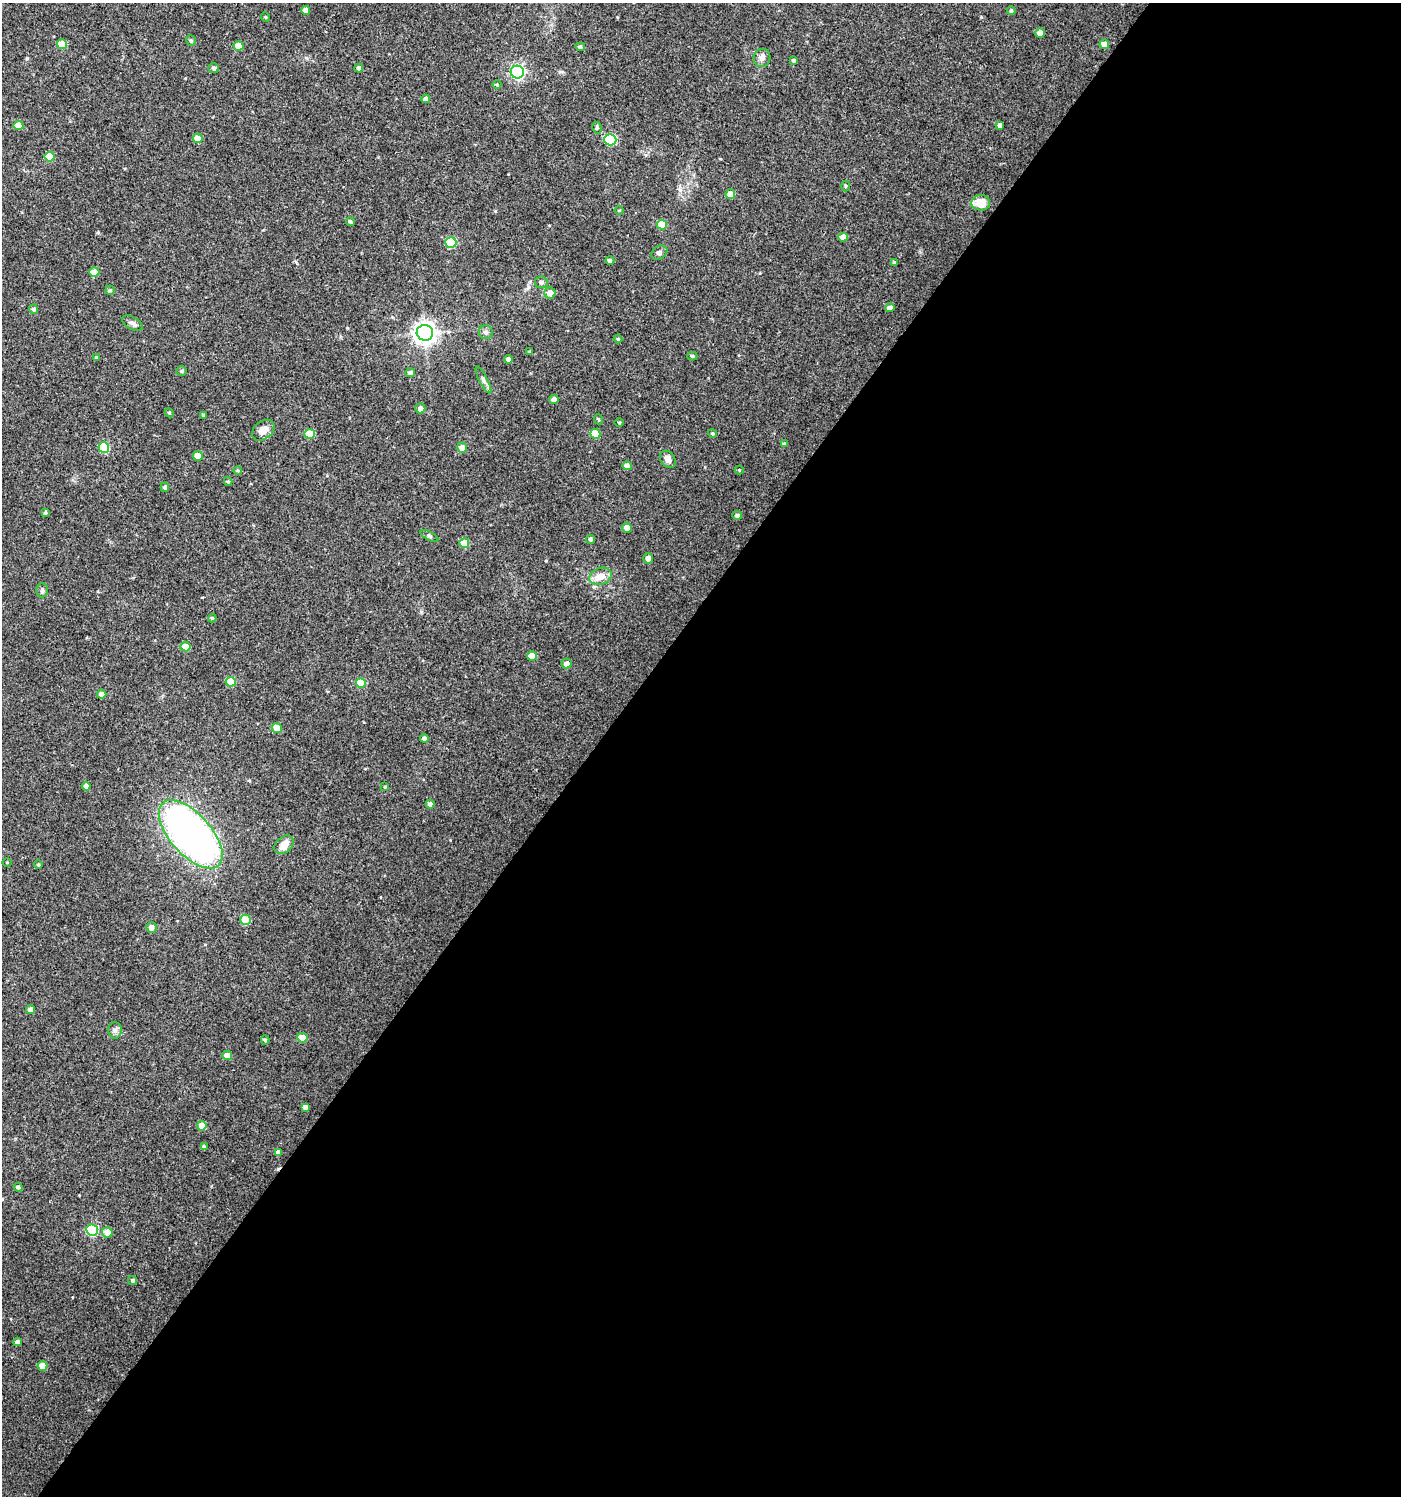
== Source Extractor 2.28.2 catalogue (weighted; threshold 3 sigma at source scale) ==
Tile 12 of 4 x 4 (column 4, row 3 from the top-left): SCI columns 4443-5841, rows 1496-2989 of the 6018 x 5985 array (HDU 1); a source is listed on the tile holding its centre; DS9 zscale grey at full resolution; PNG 1403 x 1498 px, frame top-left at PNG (2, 3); each listed source drawn as its Kron ellipse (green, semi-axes under 4 px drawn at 4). Shown black and unused: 58% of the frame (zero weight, under 3 of 4 exposures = <1% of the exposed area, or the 3 px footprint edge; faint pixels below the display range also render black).
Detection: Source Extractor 2.28.2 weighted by HDU 2 'WHT'; one run over the whole footprint, this tile lists its part. Background 0.0233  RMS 0.004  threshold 0.018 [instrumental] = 3 sigma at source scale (4.5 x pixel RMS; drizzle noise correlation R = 1.50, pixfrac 1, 0.0396/0.0396 arcsec/px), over >= 5 px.
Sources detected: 114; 1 cosmic-ray / hot-pixel residue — neither listed nor drawn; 1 inside a brighter listed object's ellipse — not listed separately; the other 112 listed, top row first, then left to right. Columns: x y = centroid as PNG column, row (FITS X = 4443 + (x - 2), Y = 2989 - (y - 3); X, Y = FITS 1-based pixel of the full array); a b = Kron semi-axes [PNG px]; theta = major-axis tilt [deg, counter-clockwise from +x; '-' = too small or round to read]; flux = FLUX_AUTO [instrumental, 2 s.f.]
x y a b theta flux
306 10 4 4 - 2.5
1011 11 4 4 - 0.74
265 17 5 3 - 0.35
1040 33 5 4 - 3.3
191 40 5 5 - 0.67
62 44 5 5 - 7.9
1104 44 5 4 - 3
238 46 5 4 - 6
580 47 5 4 - 0.84
762 58 9 8 - 1.9
793 60 3 3 - 0.76
214 68 5 5 - 0.86
359 68 4 4 - 1.1
517 72 6 6 - 91
497 84 4 4 - 0.44
426 99 4 4 - 2
18 125 5 4 - 5.1
1000 125 4 4 - 1.4
597 128 6 4 -79 0.67
198 138 5 4 - 4.1
610 140 6 5 - 31
50 157 5 5 - 8.6
846 186 5 3 - 0.43
730 194 5 5 - 3.3
981 203 9 8 - 5.4
619 210 5 3 - 0.35
350 222 4 4 - 0.78
662 225 5 5 - 8.7
843 237 4 4 - 3.3
451 242 5 5 - 21
659 253 8 6 35 1.1
610 260 4 4 - 1.1
895 262 3 3 - 0.56
94 272 5 5 - 3.6
541 282 6 6 - 1
110 290 4 4 - 0.57
550 293 5 5 - 3
890 308 5 4 - 2.2
34 309 5 4 - 0.89
132 323 11 6 -29 1.5
486 332 7 7 - 1.2
425 333 8 8 - 230
618 339 4 4 - 0.5
530 352 4 3 - 0.58
692 356 5 4 - 0.7
97 358 4 3 - 0.75
508 359 4 4 - 1.2
182 371 5 4 - 0.55
410 373 5 4 - 1.1
483 380 15 4 -63 1.3
554 399 5 4 - 1.6
420 408 5 5 - 1.8
169 413 4 4 - 0.44
203 415 4 3 - 0.56
598 419 5 3 - 0.42
619 422 4 3 - 0.39
263 430 12 9 39 3.7
713 433 4 4 - 0.52
309 434 5 5 - 9.5
595 434 5 5 - 8.2
785 444 4 4 - 0.83
462 447 5 5 - 3.1
104 448 5 5 - 17
198 456 5 5 - 3.8
668 459 9 7 -54 1.8
627 466 4 4 - 2
739 470 4 4 - 0.35
238 471 4 3 - 0.4
228 481 4 4 - 0.48
165 487 4 4 - 0.93
45 513 4 3 - 0.71
737 515 5 4 - 0.96
627 527 5 5 - 2.1
429 536 10 4 -27 0.73
590 539 4 4 - 1
464 543 5 5 - 6.9
648 558 5 5 - 2
600 576 11 8 20 4.3
42 590 7 6 - 0.85
212 618 4 4 - 0.51
185 647 5 5 - 5
532 656 5 4 - 5.8
567 663 5 5 - 2.2
231 682 5 5 - 9.8
361 683 5 5 - 9.8
102 694 4 4 - 2.6
277 728 5 5 - 3.7
424 738 4 4 - 1.4
86 786 4 4 - 2.3
385 787 3 3 - 0.47
430 804 4 4 - 1.4
191 834 42 20 -48 190
284 845 11 8 43 3.9
7 862 5 3 - 0.32
38 865 4 3 - 0.53
246 920 5 5 - 7.6
151 928 5 5 - 2.3
31 1010 4 4 - 2.2
115 1030 8 6 -90 1.3
302 1038 5 4 - 8.2
265 1040 5 4 - 0.7
227 1055 5 4 - 2.9
305 1107 4 4 - 2.1
202 1126 5 4 - 5.5
204 1147 4 4 - 1
278 1152 4 4 - 1.8
18 1187 4 4 - 0.89
92 1230 6 5 - 27
107 1232 5 5 - 3.9
133 1280 5 4 - 0.93
17 1342 4 4 - 1.7
42 1366 5 5 - 6.7